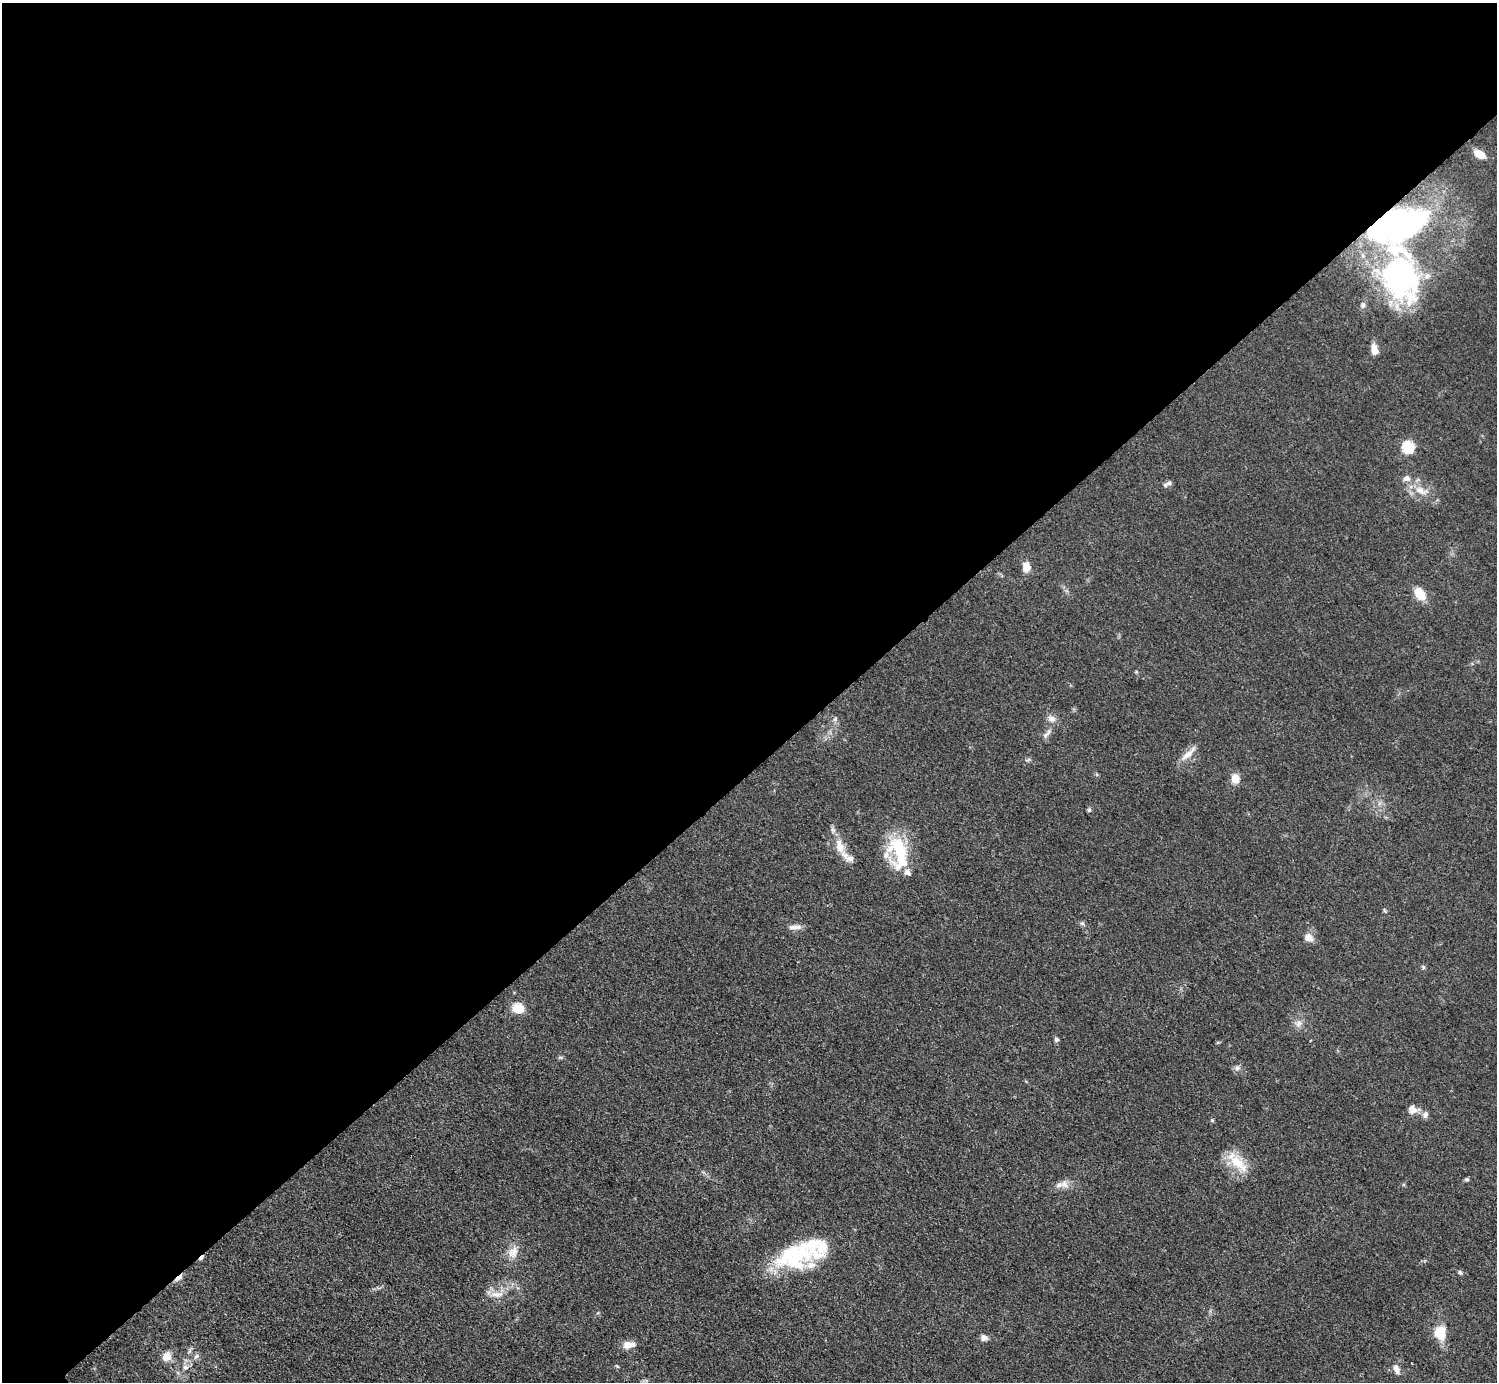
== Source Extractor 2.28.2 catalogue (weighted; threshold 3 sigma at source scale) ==
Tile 2 of 4 x 4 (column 2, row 1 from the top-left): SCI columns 1502-2996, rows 4448-5827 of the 5989 x 5988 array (HDU 1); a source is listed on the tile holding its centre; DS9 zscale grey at full resolution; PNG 1499 x 1384 px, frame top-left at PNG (2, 3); no overlay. Shown black and unused: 56% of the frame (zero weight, under 3 of 5 exposures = <1% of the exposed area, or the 3 px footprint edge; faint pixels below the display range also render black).
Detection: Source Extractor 2.28.2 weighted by HDU 2 'WHT'; one run over the whole footprint, this tile lists its part. Background 0.0499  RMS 0.0053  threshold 0.0238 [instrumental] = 3 sigma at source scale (4.5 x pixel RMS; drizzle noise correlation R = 1.50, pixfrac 1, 0.05/0.05 arcsec/px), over >= 5 px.
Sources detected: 56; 2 inside a brighter object's white glare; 1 cosmic-ray / hot-pixel residue — not listed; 8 inside a brighter listed object's ellipse — not listed separately; the other 45 listed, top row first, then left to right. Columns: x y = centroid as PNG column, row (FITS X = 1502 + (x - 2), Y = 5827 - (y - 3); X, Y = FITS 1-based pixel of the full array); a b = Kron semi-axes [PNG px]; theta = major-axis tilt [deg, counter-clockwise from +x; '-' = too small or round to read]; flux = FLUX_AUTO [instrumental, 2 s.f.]
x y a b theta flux
1480 154 11 6 -29 7.1
1397 225 49 25 16 160
1401 278 52 39 -68 110
1363 305 8 7 - 1.7
1374 350 13 8 -79 4.8
1408 447 6 6 - 47
1407 478 9 8 - 2.6
1169 483 10 6 -6 1.7
1420 490 16 10 -26 6.4
1026 567 10 8 86 5.3
1420 594 12 8 -54 11
835 719 6 6 - 1.2
1051 719 12 8 -16 2.9
1047 734 15 5 47 2.3
1188 754 28 7 43 5.1
1235 779 10 8 -84 6.1
1089 810 6 5 - 1.1
840 846 23 12 -75 8.4
899 849 42 21 -86 29
1082 923 6 5 - 1
795 927 20 6 1 3
1308 937 12 10 -30 4.1
1423 967 6 5 - 0.78
518 1008 12 10 -17 9.6
1299 1023 11 8 32 3
1056 1039 6 5 - 1.2
1237 1068 9 6 74 1.7
1413 1109 12 10 -64 4.2
1425 1115 8 7 - 2.2
1212 1120 5 4 - 0.63
1238 1163 33 12 -44 13
1467 1179 6 4 29 0.94
1064 1184 12 8 -58 3.1
513 1252 17 12 64 6.3
798 1255 60 27 18 48
1460 1272 7 4 -63 0.94
178 1278 14 5 37 2.4
497 1294 19 7 1 4.9
1440 1333 12 10 -81 15
984 1338 8 7 - 2.5
629 1345 14 8 7 5.5
167 1356 10 9 - 6.2
196 1356 8 6 40 1.6
185 1367 8 7 - 2
1396 1369 11 7 -65 3.2
Overlapping masked pixels (flux is a lower limit): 2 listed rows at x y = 1397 225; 178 1278